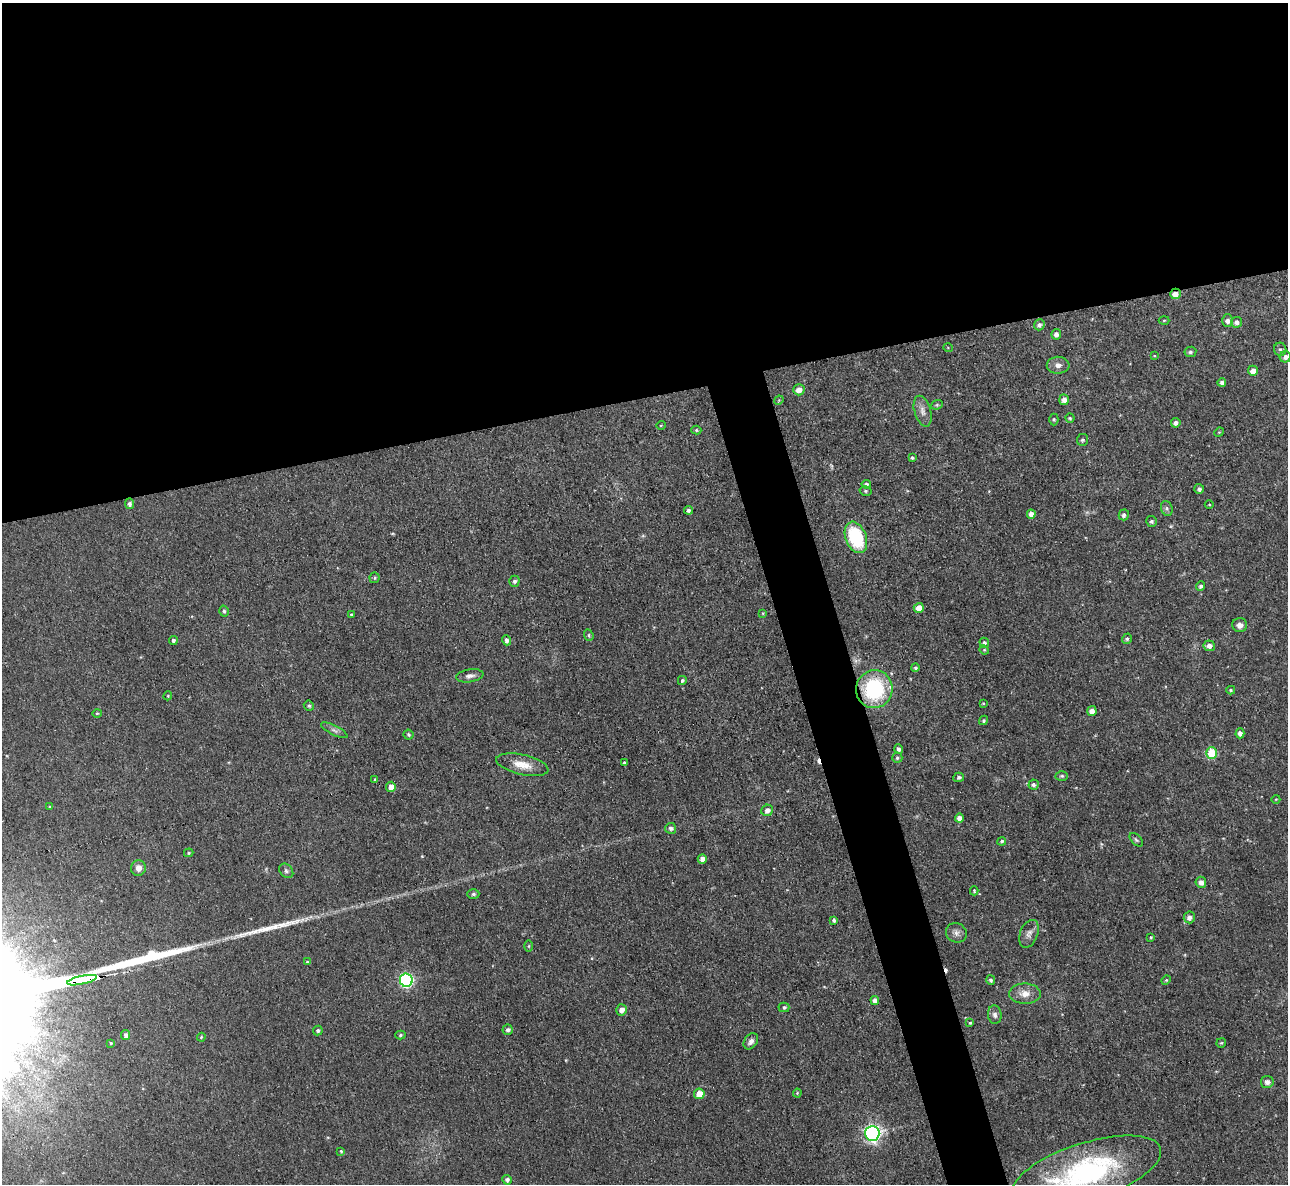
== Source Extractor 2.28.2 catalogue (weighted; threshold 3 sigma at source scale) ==
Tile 2 of 4 x 4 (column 2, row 1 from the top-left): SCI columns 1287-2572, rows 3685-4866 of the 5145 x 5129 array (HDU 1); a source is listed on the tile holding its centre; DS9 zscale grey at full resolution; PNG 1290 x 1186 px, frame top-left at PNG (2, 3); each listed source drawn as its Kron ellipse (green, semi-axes under 4 px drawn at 4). Shown black and unused: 36% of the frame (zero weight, under 3 of 4 exposures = <1% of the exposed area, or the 3 px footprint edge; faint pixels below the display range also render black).
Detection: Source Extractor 2.28.2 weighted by HDU 2 'WHT'; one run over the whole footprint, this tile lists its part. Background 0.0486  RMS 0.0073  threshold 0.033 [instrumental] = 3 sigma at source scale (4.5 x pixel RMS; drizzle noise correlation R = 1.50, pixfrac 1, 0.05/0.05 arcsec/px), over >= 5 px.
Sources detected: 128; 2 too faint to see at this stretch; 2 cosmic-ray / hot-pixel residue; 1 long thin detection or spike segment (spike, bleed or trail) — neither listed nor drawn; the other 123 listed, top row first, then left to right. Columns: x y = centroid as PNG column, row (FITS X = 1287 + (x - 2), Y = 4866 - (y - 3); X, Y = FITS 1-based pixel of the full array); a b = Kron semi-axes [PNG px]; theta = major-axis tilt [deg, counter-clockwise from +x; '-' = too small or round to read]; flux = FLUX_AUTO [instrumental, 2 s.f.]
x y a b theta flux
1175 294 5 5 - 5.5
1164 320 5 3 - 0.81
1228 321 6 5 - 3.4
1236 322 5 5 - 3.3
1039 325 5 5 - 2.3
1056 334 5 4 - 3
948 348 5 3 - 0.62
1280 349 7 6 - 1.7
1190 352 6 5 - 1.7
1154 356 4 2 - 0.55
1285 357 6 5 - 3.5
1058 365 11 8 2 4
1253 371 5 5 - 4.4
1222 382 4 4 - 2.1
799 390 5 5 - 5.8
779 400 5 3 - 0.65
1064 400 5 5 - 4.3
937 405 6 4 21 0.97
923 411 16 8 -73 4.9
1070 418 4 4 - 1.1
1054 419 6 4 -88 1.1
1176 423 5 5 - 2.8
661 425 5 3 - 0.6
696 430 5 4 - 1.1
1219 432 5 4 - 0.65
1082 440 6 5 - 1.4
912 458 4 3 - 1.3
866 484 5 4 - 1.8
1199 489 5 5 - 2
866 491 6 5 - 1.3
130 504 5 4 - 2.1
1209 505 4 3 - 0.65
1167 508 7 5 -70 1.9
688 510 4 4 - 2.1
1031 514 4 4 - 4.8
1124 515 5 5 - 2.2
1152 521 5 5 - 1.7
856 537 16 10 -69 51
374 578 5 5 - 1.2
514 581 5 5 - 1.7
1201 586 4 4 - 1.7
919 608 5 5 - 6.6
224 611 5 4 - 1.6
763 613 4 3 - 0.65
351 614 3 3 - 0.81
1240 625 7 7 - 4.3
589 635 6 4 -70 1
1127 639 5 4 - 1.3
173 640 4 4 - 2.2
507 640 5 4 - 2.7
984 643 5 4 - 2
1209 646 6 5 - 3.3
984 650 5 4 - 0.87
915 668 4 4 - 1.3
470 676 14 6 9 3.2
682 680 4 4 - 1.4
874 689 19 18 - 66
1231 690 4 4 - 1.1
168 696 4 4 - 0.81
983 703 3 3 - 0.75
309 706 5 4 - 1.5
1092 711 5 4 - 4.5
97 713 4 4 - 0.88
984 720 5 4 - 1.3
334 730 15 5 -27 2.8
1240 733 5 4 - 3.2
409 735 5 5 - 1.2
898 749 5 4 - 2.4
1212 753 5 5 - 31
897 758 5 5 - 1.3
624 763 3 3 - 1.3
522 765 27 10 -13 12
1062 776 6 5 - 1.2
959 777 5 4 - 1.8
375 779 4 3 - 0.88
1034 784 5 5 - 2
391 787 5 5 - 5.5
1276 799 4 3 - 0.49
50 807 3 3 - 0.78
767 810 6 5 - 3.8
959 818 4 4 - 4.2
671 828 5 5 - 2.4
1136 840 8 5 -45 1.3
1002 841 4 4 - 1.4
189 853 4 4 - 0.95
702 859 5 4 - 4.6
138 868 8 7 - 4.8
286 871 8 6 -47 1.9
1201 882 5 5 - 3.8
974 891 4 3 - 0.76
473 894 6 4 0 1.5
1189 917 6 5 - 3.9
834 920 4 3 - 1.9
956 933 11 9 -33 3.6
1029 934 14 9 70 4.3
1151 937 3 3 - 0.83
529 946 5 4 - 0.91
307 962 4 4 - 0.97
82 980 15 3 12 5900
406 980 6 6 - 120
991 980 5 4 - 1.6
1166 980 5 4 - 0.96
1025 994 16 10 -1 7.6
875 1000 4 4 - 3.6
784 1007 5 5 - 1.7
621 1010 5 5 - 4.8
995 1015 9 7 -83 2.8
970 1023 3 3 - 1
318 1030 5 5 - 1.6
508 1030 5 5 - 2.2
126 1035 5 4 - 2.9
400 1035 5 4 - 1.2
201 1037 4 3 - 0.73
751 1041 9 6 55 3.3
111 1043 3 3 - 0.89
1221 1043 5 4 - 0.85
1267 1082 6 6 - 3.8
797 1093 4 4 - 0.78
699 1094 5 5 - 11
872 1133 7 7 - 240
341 1151 4 3 - 1
1087 1172 78 28 18 140
507 1180 5 4 - 2.7
Overlapping masked pixels (flux is a lower limit): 3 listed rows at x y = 1175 294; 874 689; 82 980
Isophote crosses this tile's border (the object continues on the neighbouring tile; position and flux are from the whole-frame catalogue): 2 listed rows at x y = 1285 357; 1087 1172